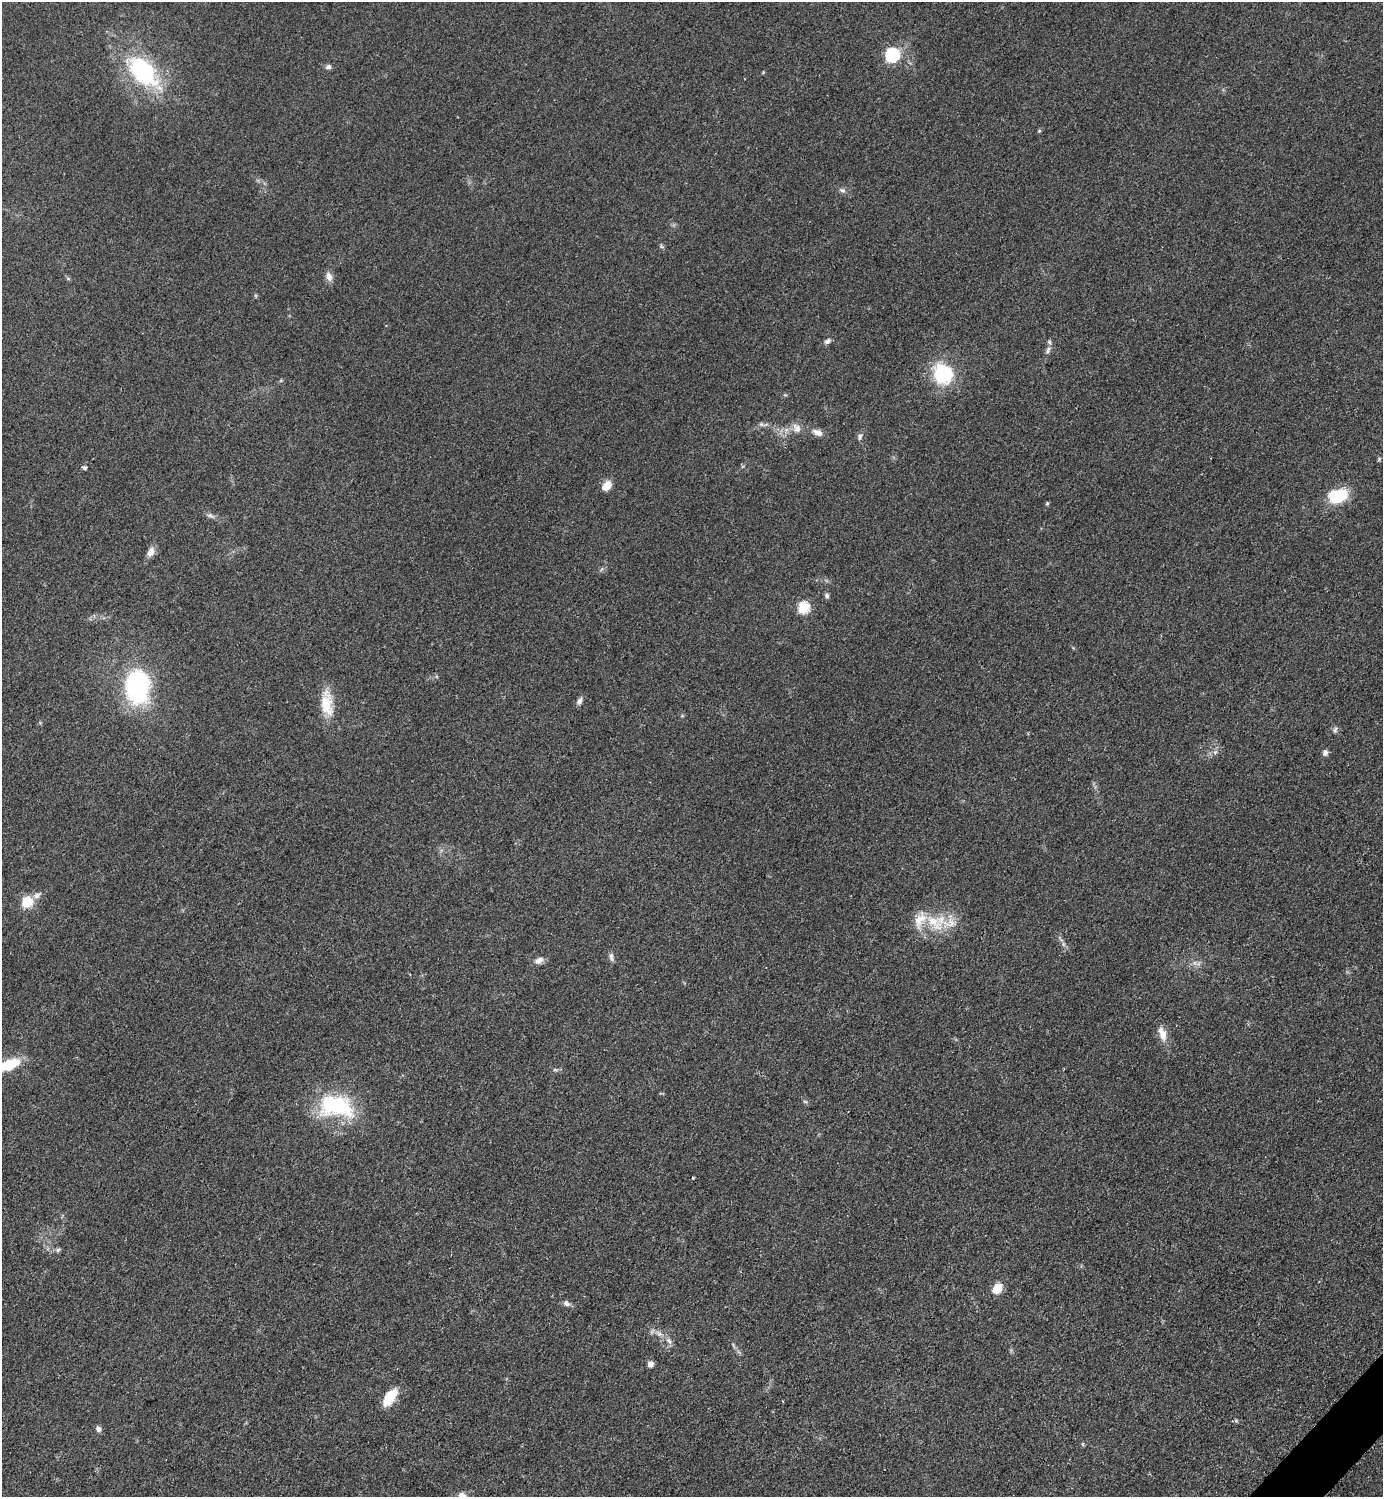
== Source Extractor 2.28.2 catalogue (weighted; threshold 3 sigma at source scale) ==
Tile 6 of 4 x 4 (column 2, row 2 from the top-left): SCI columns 1695-3075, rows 2999-4493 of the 6005 x 6005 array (HDU 1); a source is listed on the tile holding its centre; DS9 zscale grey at full resolution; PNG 1385 x 1499 px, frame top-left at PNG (2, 2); no overlay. Shown black and unused: <1% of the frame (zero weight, under 2 of 3 exposures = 1% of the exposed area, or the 3 px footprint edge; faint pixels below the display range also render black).
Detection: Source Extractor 2.28.2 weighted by HDU 2 'WHT'; one run over the whole footprint, this tile lists its part. Background 0.0784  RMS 0.0081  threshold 0.0367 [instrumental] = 3 sigma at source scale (4.5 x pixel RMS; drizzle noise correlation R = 1.50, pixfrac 1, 0.05/0.05 arcsec/px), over >= 5 px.
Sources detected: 54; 1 too faint to see at this stretch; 1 cosmic-ray / hot-pixel residue — not listed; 4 inside a brighter listed object's ellipse — not listed separately; the other 48 listed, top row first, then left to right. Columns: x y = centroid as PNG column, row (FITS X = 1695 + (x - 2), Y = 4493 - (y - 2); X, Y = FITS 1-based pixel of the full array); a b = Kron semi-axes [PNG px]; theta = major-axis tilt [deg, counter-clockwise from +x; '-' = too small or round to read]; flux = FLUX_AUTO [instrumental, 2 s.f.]
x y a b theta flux
892 55 6 6 - 130
328 67 7 6 - 2.4
143 71 47 26 -48 89
1039 131 5 4 - 1.1
842 190 8 6 -15 2.2
661 246 6 4 -71 1.2
329 277 12 8 -72 4.9
828 341 9 6 31 2.5
1048 350 11 6 66 2.9
943 374 21 19 -55 53
797 428 12 9 -59 6.3
817 432 15 8 -20 5.3
860 437 9 6 75 2.5
1379 459 6 4 72 0.99
84 468 5 4 - 2.2
607 485 11 8 50 9.4
1338 496 20 13 10 34
1047 503 5 4 - 1
210 516 10 5 -28 2.5
151 552 12 8 64 5.6
827 596 7 6 - 2.1
803 608 6 6 - 66
137 687 26 18 87 140
579 701 11 6 63 3
327 704 29 13 -83 22
1335 729 9 6 59 2
1215 752 6 5 - 1.9
1325 753 8 6 84 2.8
27 902 14 13 - 15
934 923 32 13 -43 21
611 957 12 5 -79 2.5
539 960 13 8 34 4.3
1162 1034 20 10 -70 8.9
8 1065 24 9 20 31
555 1070 6 4 -1 1.3
805 1102 6 4 -3 1.2
336 1106 46 27 -10 72
693 1177 3 3 - 1.9
58 1250 7 6 - 1.9
997 1288 9 7 45 16
566 1303 9 7 -25 3.1
659 1334 9 6 -29 3.5
669 1341 11 5 -56 3.2
650 1364 6 6 - 4.2
390 1397 18 9 54 24
782 1401 3 2 - 0.55
98 1429 7 6 - 2.8
1082 1444 6 4 -89 0.97
Isophote crosses this tile's border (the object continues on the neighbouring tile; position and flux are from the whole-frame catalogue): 1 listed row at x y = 8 1065